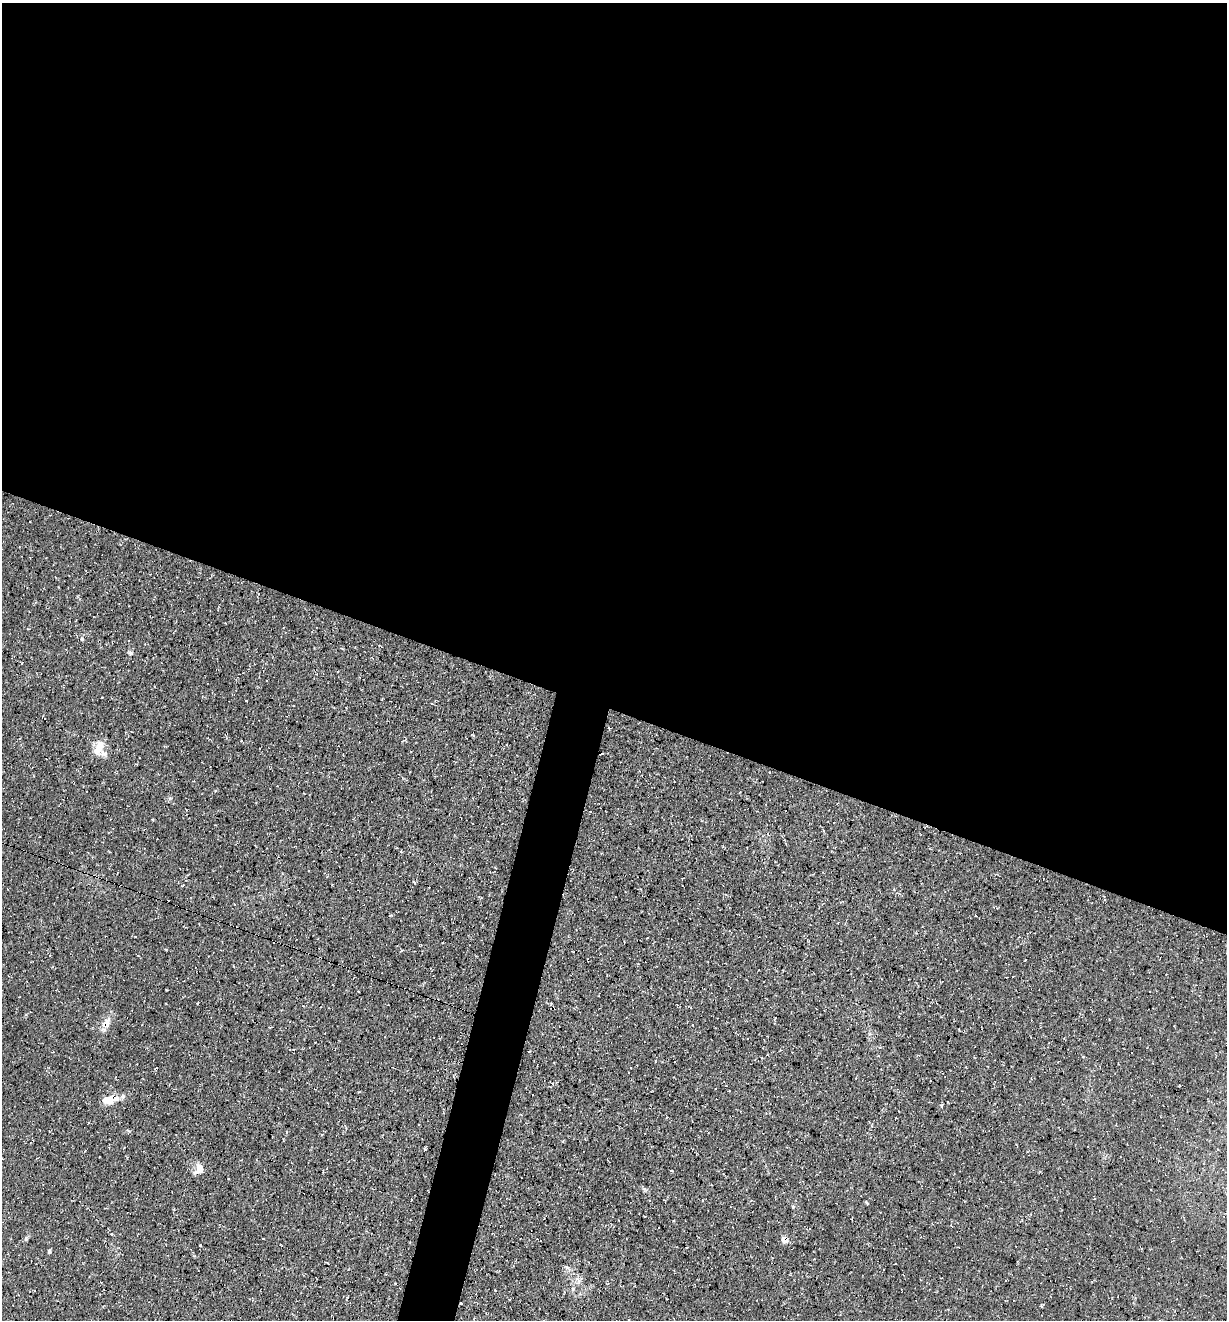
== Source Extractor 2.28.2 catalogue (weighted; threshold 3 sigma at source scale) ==
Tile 3 of 4 x 4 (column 3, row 1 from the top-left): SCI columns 2587-3811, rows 3955-5272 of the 5290 x 5272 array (HDU 1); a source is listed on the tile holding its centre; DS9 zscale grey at full resolution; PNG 1229 x 1322 px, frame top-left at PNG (2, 3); no overlay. Shown black and unused: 56% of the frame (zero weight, under 3 of 4 exposures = <1% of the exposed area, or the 3 px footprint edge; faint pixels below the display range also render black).
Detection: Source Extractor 2.28.2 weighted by HDU 2 'WHT'; one run over the whole footprint, this tile lists its part. Background 0.0861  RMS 0.0059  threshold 0.0264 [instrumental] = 3 sigma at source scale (4.5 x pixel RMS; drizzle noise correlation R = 1.50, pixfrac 1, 0.05/0.05 arcsec/px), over >= 5 px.
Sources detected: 22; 5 cosmic-ray / hot-pixel residue — not listed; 2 inside a brighter listed object's ellipse — not listed separately; the other 15 listed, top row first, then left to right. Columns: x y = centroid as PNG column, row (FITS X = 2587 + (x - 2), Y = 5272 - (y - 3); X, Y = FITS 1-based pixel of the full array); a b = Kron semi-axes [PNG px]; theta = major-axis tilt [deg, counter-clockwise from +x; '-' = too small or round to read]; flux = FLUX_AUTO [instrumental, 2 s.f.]
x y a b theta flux
82 639 5 5 - 0.71
130 653 5 4 - 0.8
98 748 19 9 72 6.4
994 907 4 3 - 0.67
106 1023 16 9 48 4.9
1083 1057 4 2 - 0.53
109 1099 14 11 22 6.6
941 1105 4 3 - 0.51
199 1169 13 9 51 5
785 1240 7 5 -33 4.4
200 1245 3 2 - 1.3
49 1251 5 4 - 0.77
573 1289 6 3 -72 0.78
461 1303 3 2 - 0.96
1042 1306 4 3 - 2.6
Overlapping masked pixels (flux is a lower limit): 4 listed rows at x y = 106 1023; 109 1099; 785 1240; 461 1303